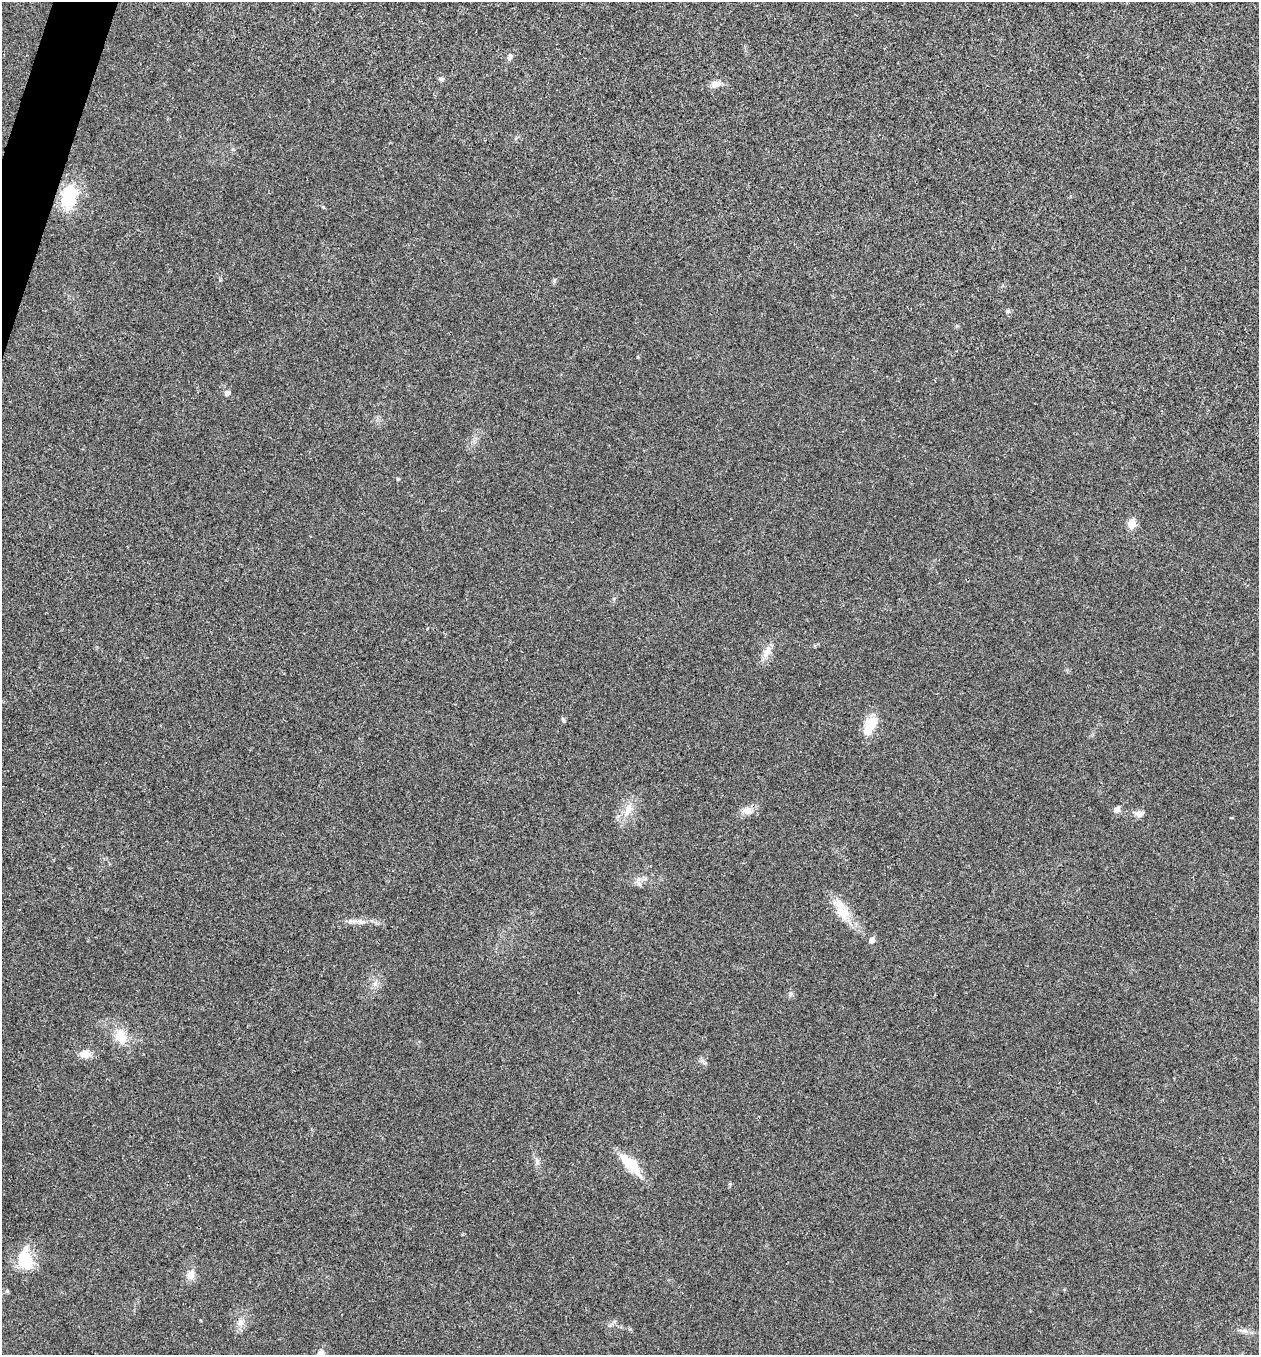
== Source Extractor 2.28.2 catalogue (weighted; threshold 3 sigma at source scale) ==
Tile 11 of 4 x 4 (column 3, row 3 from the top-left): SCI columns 2652-3908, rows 1358-2710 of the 5432 x 5418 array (HDU 1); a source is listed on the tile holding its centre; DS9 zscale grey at full resolution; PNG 1261 x 1357 px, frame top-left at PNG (2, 2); no overlay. Shown black and unused: <1% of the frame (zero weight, under 3 of 4 exposures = <1% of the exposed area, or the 3 px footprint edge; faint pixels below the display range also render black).
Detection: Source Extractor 2.28.2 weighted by HDU 2 'WHT'; one run over the whole footprint, this tile lists its part. Background 0.0241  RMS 0.0054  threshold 0.0242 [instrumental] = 3 sigma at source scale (4.5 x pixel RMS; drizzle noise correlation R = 1.50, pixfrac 1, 0.05/0.05 arcsec/px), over >= 5 px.
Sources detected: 31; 1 inside a brighter listed object's ellipse — not listed separately; the other 30 listed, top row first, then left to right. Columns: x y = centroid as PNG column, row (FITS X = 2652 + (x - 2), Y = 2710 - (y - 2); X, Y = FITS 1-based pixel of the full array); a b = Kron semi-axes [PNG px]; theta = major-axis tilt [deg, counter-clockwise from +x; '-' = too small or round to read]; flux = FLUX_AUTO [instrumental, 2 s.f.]
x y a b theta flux
510 57 9 6 78 1.6
440 79 8 5 -27 0.97
715 84 13 8 21 3.5
69 196 28 16 73 25
323 207 6 3 -71 0.55
1008 311 6 5 - 1.1
227 393 7 7 - 1.7
398 479 4 4 - 0.66
1131 524 6 5 - 14
767 651 18 8 66 4.6
563 720 6 5 - 0.92
870 725 25 13 58 11
628 809 19 9 66 6.4
1117 809 10 8 48 2.1
747 810 13 9 -1 4
1139 814 11 8 13 2.8
639 884 7 5 -44 1.4
843 914 18 16 -80 9.1
361 921 15 5 -10 2.6
872 940 5 5 - 3.1
791 994 6 6 - 1.3
121 1037 24 15 -63 10
85 1054 14 9 -1 4.9
537 1161 8 5 -67 1.6
630 1165 27 11 -46 17
25 1259 25 18 -70 17
191 1275 11 9 64 4.2
240 1322 7 4 72 1.6
1245 1331 9 5 -24 1.8
320 1353 12 8 59 3.2
Isophote crosses this tile's border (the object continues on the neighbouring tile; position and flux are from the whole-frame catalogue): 1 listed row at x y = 320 1353